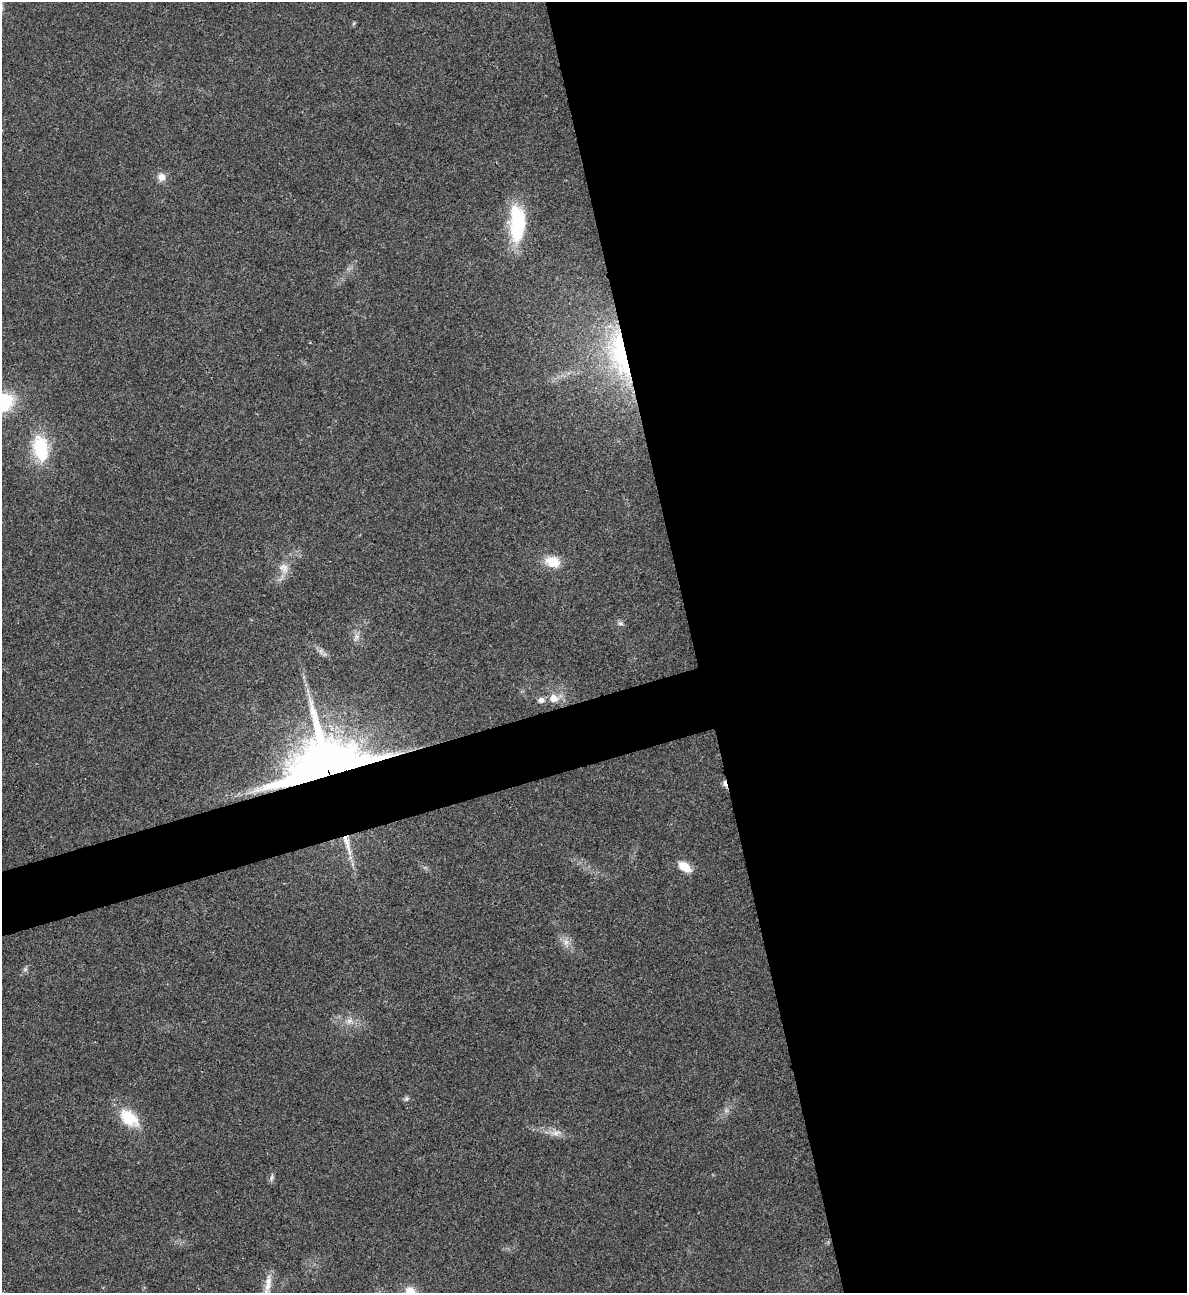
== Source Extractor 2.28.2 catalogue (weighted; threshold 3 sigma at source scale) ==
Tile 8 of 4 x 4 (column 4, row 2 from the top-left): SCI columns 3821-5005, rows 2584-3874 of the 5151 x 5169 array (HDU 1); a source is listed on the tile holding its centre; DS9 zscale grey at full resolution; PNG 1189 x 1295 px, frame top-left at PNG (2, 2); no overlay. Shown black and unused: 45% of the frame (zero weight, under 3 of 4 exposures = <1% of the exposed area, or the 3 px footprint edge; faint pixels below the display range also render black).
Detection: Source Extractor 2.28.2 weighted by HDU 2 'WHT'; one run over the whole footprint, this tile lists its part. Background 0.031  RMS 0.0046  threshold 0.0208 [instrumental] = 3 sigma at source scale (4.5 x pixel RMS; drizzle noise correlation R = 1.50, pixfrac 1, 0.05/0.05 arcsec/px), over >= 5 px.
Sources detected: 22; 1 cosmic-ray / hot-pixel residue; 1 long thin detection or spike segment (spike, bleed or trail) — not listed; the other 20 listed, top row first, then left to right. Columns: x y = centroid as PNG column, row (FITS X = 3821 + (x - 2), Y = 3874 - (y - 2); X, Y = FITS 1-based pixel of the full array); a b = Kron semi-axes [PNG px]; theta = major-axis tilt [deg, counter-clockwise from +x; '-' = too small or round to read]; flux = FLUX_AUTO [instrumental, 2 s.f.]
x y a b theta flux
161 177 11 10 - 3.1
517 223 45 17 -90 30
619 354 72 26 -77 60
40 448 34 19 -80 22
553 562 21 14 -20 8.4
284 568 14 11 -59 4.2
620 623 8 6 -1 1.1
553 698 10 9 - 4.4
541 700 8 7 - 2
328 770 24 16 15 3000
684 867 13 8 -34 7.8
566 942 8 6 46 2
25 969 6 6 - 0.91
349 1021 8 7 - 2.1
407 1099 7 5 22 0.99
129 1118 27 16 -39 14
556 1133 12 6 19 2.4
271 1178 7 4 72 0.99
268 1284 28 8 81 5.3
410 1291 12 10 -31 5.9
Overlapping masked pixels (flux is a lower limit): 2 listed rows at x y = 619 354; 328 770
Isophote crosses this tile's border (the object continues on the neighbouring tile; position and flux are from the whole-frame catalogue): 2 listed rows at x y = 268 1284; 410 1291